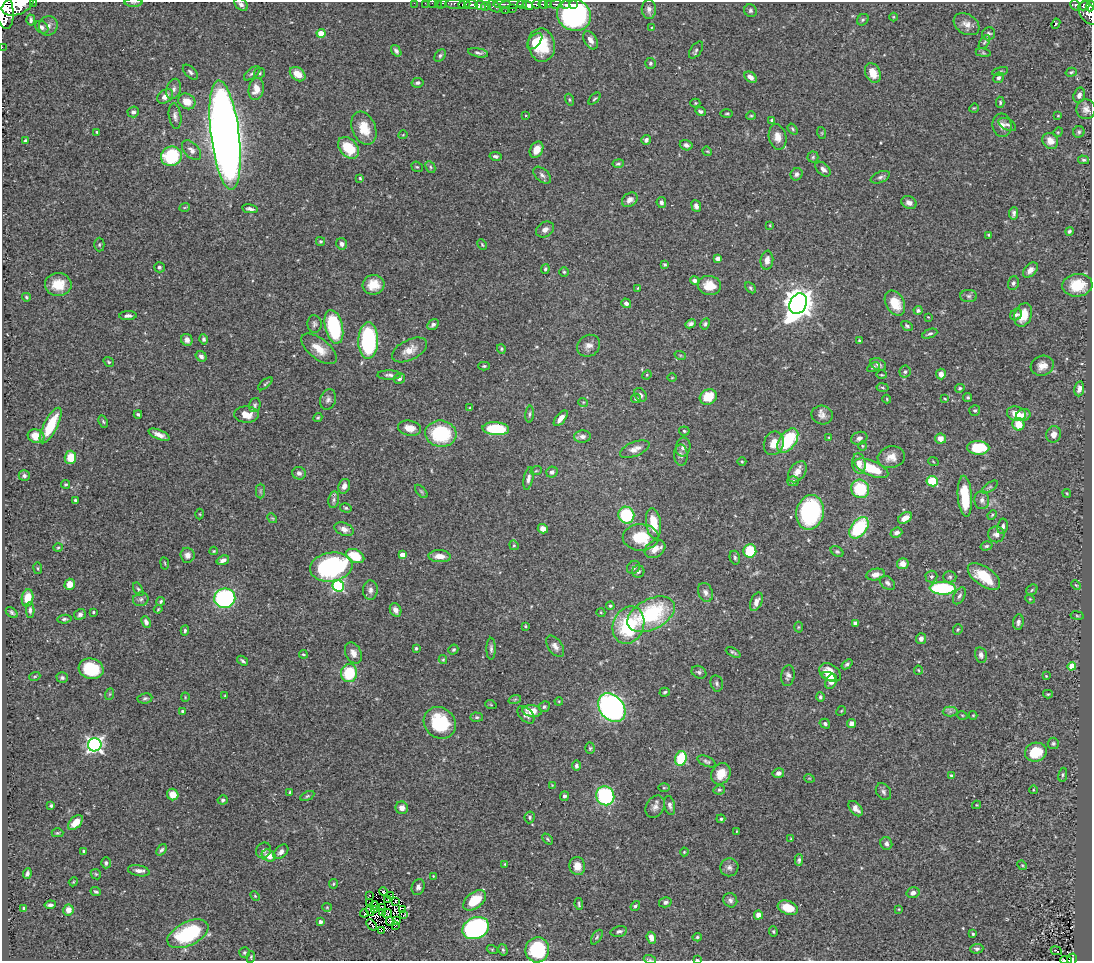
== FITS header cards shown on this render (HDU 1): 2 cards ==
NAXIS1  =                 1090
NAXIS2  =                  959

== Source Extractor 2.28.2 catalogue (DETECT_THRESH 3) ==
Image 1090 x 959 px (HDU 1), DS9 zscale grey, 1 PNG px = 1 image px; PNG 1094 x 963 px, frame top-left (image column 1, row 959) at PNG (2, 2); each listed source drawn as its Kron ellipse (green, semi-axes under 4 px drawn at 4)
Background 0.552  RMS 0.025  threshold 0.0758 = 3 sigma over >= 5 px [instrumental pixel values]
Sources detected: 488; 2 with non-positive FLUX_AUTO (blend fragments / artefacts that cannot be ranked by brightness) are neither listed nor drawn; the other 486 listed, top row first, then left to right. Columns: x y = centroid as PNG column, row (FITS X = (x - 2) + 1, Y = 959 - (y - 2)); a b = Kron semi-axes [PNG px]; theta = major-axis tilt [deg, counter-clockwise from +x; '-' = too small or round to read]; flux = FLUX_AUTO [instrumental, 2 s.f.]
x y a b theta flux
34 2 3 2 - 38
133 3 9 4 0 3
414 3 2 2 - 11
425 3 2 2 - 7.8
432 3 2 2 - 9.6
438 3 2 2 - 14
241 4 7 5 -43 6.4
442 4 5 3 - 38
455 4 10 4 -2 380
464 4 6 3 8 320
502 4 8 2 -1 250
512 4 12 4 5 320
522 4 5 3 - 620
536 4 4 3 - 380
543 4 5 3 - 460
549 4 3 3 - 220
556 4 6 3 1 210
573 4 3 3 - 19
17 5 16 9 22 3800
471 5 6 4 -8 500
480 5 5 3 - 150
565 5 3 2 - 120
1075 5 6 4 -57 170
1085 5 5 3 - 250
486 6 5 3 - 100
494 6 8 4 -35 110
528 6 5 4 - 940
1090 6 5 3 - 270
512 9 3 2 - 140
649 9 9 7 -88 7.4
4 10 19 9 -83 4200
505 11 2 2 - 6.5
750 11 6 6 - 4
1088 13 13 8 -57 580
574 15 17 16 - 350
893 17 4 3 - 1.4
31 20 5 3 - 4.4
863 20 6 5 - 3.2
966 24 14 9 -31 13
1056 24 5 4 - 1.7
48 26 10 9 - 8.5
42 27 7 5 -40 5.7
652 27 4 2 - 1.2
321 33 4 4 - 42
989 34 7 6 - 4.2
591 40 10 6 -58 8.8
535 41 10 5 49 13
984 42 8 4 55 2.9
542 45 17 13 -81 66
2 47 2 2 - 7.9
696 50 10 5 54 3.7
396 51 6 4 -53 4.3
478 53 10 4 -11 5
983 53 7 4 -9 2.3
440 55 7 5 51 3.3
650 63 5 5 - 3.1
1000 71 8 3 14 2.3
190 72 9 5 -44 4.5
1071 72 6 3 17 2.3
252 73 10 5 39 4.2
259 73 5 5 - 2.7
873 73 10 7 -62 26
298 74 9 6 -37 23
750 77 7 5 -38 9.3
998 78 5 5 - 3.8
418 83 6 4 12 3.9
174 89 10 7 72 7.2
256 89 11 7 78 20
1079 95 8 5 75 6.4
165 96 9 6 37 14
594 99 7 3 44 2.2
569 100 6 4 -72 2.2
187 101 9 7 -30 20
1000 102 6 4 -88 2.8
695 103 5 4 - 1.9
974 108 5 4 - 1.7
1086 109 10 9 - 9.4
700 111 5 4 - 4
133 112 5 5 - 5.5
727 113 6 3 1 2.1
526 115 3 2 - 1.2
175 116 13 6 -82 7.2
751 116 5 4 - 2
1058 116 4 3 - 1.4
772 120 4 3 - 2.2
1002 125 11 9 -84 11
1007 125 9 5 -28 4.9
364 128 17 11 -67 36
793 129 6 4 -52 2.2
97 132 3 3 - 2.1
1058 132 5 4 - 1.7
1079 132 6 5 - 3.1
822 133 6 3 -72 1.9
225 135 55 14 -83 3100
403 135 4 3 - 1.2
778 137 13 9 -80 15
646 140 5 4 - 5.1
25 141 4 3 - 4
1050 141 8 7 - 15
686 145 6 5 - 6.1
348 148 12 8 -46 54
192 150 12 7 -46 9
536 150 8 6 62 16
707 151 5 4 - 1.7
171 156 10 9 - 100
495 156 6 4 -12 3.9
813 157 5 5 - 2.8
1084 160 5 4 - 3
618 164 5 4 - 2.8
417 167 6 5 - 2.3
430 167 6 4 -64 2.9
823 169 9 5 -42 7.5
797 174 6 5 - 4.9
542 175 10 6 -44 6.1
880 177 10 5 22 4.7
360 178 4 4 - 2
630 200 8 6 38 8.3
661 202 5 5 - 5.1
909 203 8 6 -26 9.6
696 206 6 4 -69 6
185 207 5 3 - 1.6
250 209 8 4 -9 5.1
1014 213 6 4 84 4.4
770 225 4 2 - 1.3
545 229 9 7 29 7.8
1069 231 4 3 - 2.8
989 235 4 3 - 1.9
321 241 4 4 - 2.6
342 244 6 5 - 5.4
99 245 7 5 88 2.9
482 245 5 3 - 1.8
718 259 4 4 - 7.2
767 260 9 6 83 11
665 264 4 3 - 2.4
159 267 5 5 - 3.4
545 269 5 4 - 2.9
1030 270 9 5 45 9.4
564 272 5 4 - 2.4
694 280 4 4 - 4.9
1013 283 7 5 71 3.9
58 284 13 11 -1 31
374 285 11 10 - 24
709 285 12 9 -9 29
1077 285 15 11 5 51
638 288 3 3 - 2.1
750 288 6 4 -42 3
969 296 8 6 -1 4.8
26 297 4 3 - 2.5
626 303 5 4 - 6.3
895 303 13 9 -60 32
798 304 11 8 64 2600
918 310 4 4 - 3.5
1016 315 6 5 - 4.4
1023 315 12 8 69 31
128 316 9 4 3 5.4
928 317 3 2 - 1.2
314 324 9 7 -86 4.8
690 324 5 4 - 5
705 324 6 4 61 3.3
433 325 6 4 44 4.7
907 326 6 4 -29 3
334 327 17 9 -77 150
930 334 8 3 21 3.3
204 339 5 4 - 3.3
187 340 6 5 - 7.1
368 341 18 10 89 190
859 341 3 2 - 1.8
589 346 12 10 34 12
319 349 21 10 -38 29
501 349 5 4 - 2.2
410 350 19 10 26 21
680 355 6 3 -18 1.8
201 356 6 5 - 6.5
109 362 5 4 - 2.2
878 364 8 5 -25 5.7
484 366 6 4 0 2.5
1042 366 12 10 19 15
873 367 7 4 28 2.6
905 372 6 5 - 3.9
941 374 5 5 - 11
389 375 12 4 -1 5.4
647 375 5 4 - 1.9
882 375 5 3 - 1.8
399 378 6 5 - 5.1
672 378 5 3 - 1.5
265 384 8 3 41 2.5
882 388 6 3 -10 2.2
960 388 5 4 - 2.3
1079 389 7 5 81 8.4
640 395 7 5 -55 5.2
708 397 9 7 28 39
968 397 4 4 - 2.6
636 398 5 4 - 3
328 399 10 7 71 6.5
887 399 4 4 - 1.8
945 399 3 2 - 1.4
583 402 5 3 - 1.4
255 405 7 5 76 3.3
470 408 3 3 - 1.5
975 410 5 5 - 3
138 414 4 3 - 2.9
530 414 8 3 85 2.9
1016 414 9 7 -17 22
246 415 12 8 -3 20
822 415 11 9 -12 9.3
1023 415 7 6 - 11
318 418 5 4 - 2.2
561 418 9 4 50 13
103 422 6 4 -63 2.4
1018 424 6 6 - 28
51 425 20 6 63 58
410 428 11 7 -12 17
496 429 13 6 -3 87
684 431 5 4 - 2.6
441 434 16 13 -7 120
1054 434 8 7 - 11
159 435 11 4 -22 10
36 436 8 6 -20 21
582 436 8 6 3 7.9
829 437 4 2 - 1.3
859 438 8 6 21 5.1
940 439 5 5 - 15
788 440 14 8 54 120
774 443 12 10 67 22
862 446 5 3 - 1.6
683 447 9 7 79 6.7
978 448 11 7 -1 61
635 449 16 7 22 12
681 455 10 6 -87 5.6
70 457 7 6 - 31
891 457 14 10 13 17
742 461 4 3 - 1.5
933 461 5 3 - 1.5
859 464 10 6 -83 16
871 468 18 7 -22 59
536 471 6 3 18 1.6
552 472 6 5 - 5.5
797 472 12 7 53 14
299 473 7 6 - 6.6
24 476 5 5 - 3.9
528 479 11 4 79 6.4
793 481 6 5 - 3.8
932 481 6 5 - 58
66 484 4 4 - 2.6
344 486 7 5 70 7.9
990 487 9 4 33 3.2
860 489 9 9 - 73
260 491 7 4 89 3.6
421 491 8 4 -48 2.8
1067 493 4 3 - 1.5
965 496 20 7 -85 51
75 500 3 3 - 2.7
334 500 8 5 81 4.9
982 500 9 7 -87 6.5
346 508 6 4 -15 2.6
810 512 17 13 78 210
200 514 5 3 - 1.6
626 515 8 8 - 100
992 515 5 3 - 1.7
272 518 5 4 - 1.8
905 518 8 5 32 13
653 523 15 7 -82 35
1003 526 8 5 81 4.5
859 528 12 7 53 120
344 529 10 6 -21 10
543 529 5 4 - 12
896 533 6 5 - 6.9
996 534 8 8 - 8.5
641 537 18 13 -1 57
514 545 5 4 - 2.3
986 546 6 4 16 2.6
58 548 5 3 - 1.8
655 549 11 8 32 14
214 551 4 3 - 1.9
750 551 6 6 - 66
837 551 7 4 -35 2.9
187 555 7 7 - 10
402 555 4 4 - 25
355 556 10 6 -27 47
440 556 11 6 -3 18
735 558 7 5 -76 3.8
223 560 6 4 19 6.6
165 563 6 3 -81 1.7
903 564 6 5 - 14
331 567 21 14 9 280
633 567 7 6 - 4.9
38 568 5 3 - 1.7
638 572 6 6 - 3.7
876 574 9 5 11 11
931 576 6 6 - 3.3
984 576 18 9 -36 50
950 577 6 5 - 3.7
887 583 8 6 -38 5.4
70 584 5 5 - 17
1076 585 5 3 - 1.7
338 586 6 5 - 190
943 588 13 6 -1 130
138 589 7 4 -59 2.5
370 590 10 7 87 8
1032 590 6 5 - 2.6
705 592 10 7 -67 7.6
959 596 9 5 62 4.7
28 598 9 6 82 31
225 598 10 9 - 240
141 599 8 7 - 4.8
1030 599 5 4 - 1.7
161 601 4 4 - 2.9
756 602 10 5 65 10
610 606 4 4 - 2.4
158 609 4 3 - 1.8
30 610 8 4 -87 4.4
396 610 7 5 -63 8.5
93 612 3 2 - 1.8
12 613 7 4 -40 3.1
601 613 4 3 - 1.3
80 614 6 5 - 4.7
651 614 26 15 27 150
1077 616 6 3 -9 1.9
64 619 7 4 5 3
146 622 6 4 -64 5.3
1018 622 8 5 84 5.7
855 623 4 4 - 6.8
628 625 19 15 69 130
525 626 3 3 - 1.8
798 627 5 3 - 1.7
185 630 5 4 - 3.3
958 630 5 4 - 2.4
921 639 5 5 - 7.2
555 646 12 7 -54 9
416 648 4 3 - 2.3
491 649 11 4 -90 5.1
453 650 5 4 - 2.8
733 652 8 3 -27 2.9
353 653 11 7 -64 12
303 654 4 3 - 2.1
981 655 8 5 -78 5.8
443 660 4 4 - 1.8
243 661 6 3 -35 3.1
847 664 6 4 39 3.6
1072 666 4 4 - 35
91 669 12 10 -15 74
918 670 4 4 - 1.7
699 672 8 6 -30 4.1
349 673 9 8 - 69
830 673 12 8 -34 25
35 676 6 3 19 2
788 676 10 6 83 6
1046 676 3 2 - 1.3
829 677 7 3 -19 8.4
62 678 6 5 - 3.3
831 681 8 5 67 16
717 683 8 6 -78 4.3
665 692 5 4 - 2.4
110 694 6 4 70 2.1
1048 694 5 4 - 2.1
225 695 4 2 - 1.3
185 697 4 3 - 1.4
820 697 5 4 - 3.2
145 698 7 5 9 3.4
515 699 6 4 19 2.7
559 701 4 3 - 1.5
491 705 6 3 -19 1.6
544 707 6 5 - 3.2
612 708 16 12 -50 540
183 711 3 3 - 3.8
532 711 9 6 -8 25
841 711 5 4 - 2
950 711 7 5 1 4.1
526 715 10 6 -46 6
962 715 5 3 - 1.6
973 715 4 4 - 1.6
477 717 6 4 -3 3.1
440 723 17 15 -44 89
851 723 5 4 - 8
825 724 5 4 - 3.8
1053 743 6 5 - 3
95 745 7 6 - 560
590 748 5 4 - 2.6
1036 752 11 9 15 48
681 759 7 5 69 84
707 761 10 5 -24 4
576 766 5 4 - 4.3
778 773 6 5 - 6.6
721 774 11 9 59 26
1063 775 7 4 80 2.8
952 776 4 3 - 4.7
809 778 5 3 - 1.3
552 785 3 3 - 1.1
664 788 6 4 0 1.9
719 790 6 4 12 2.6
1033 790 4 3 - 1.3
290 792 4 2 - 1.5
883 792 9 6 -53 5.3
173 794 6 5 - 21
307 796 7 4 27 2.7
564 796 5 4 - 3.5
605 796 9 9 - 160
223 800 5 4 - 3.1
670 805 9 5 -78 5.7
977 805 4 4 - 1.7
51 806 3 3 - 3.5
655 807 12 9 62 9
402 808 6 6 - 10
856 809 9 5 -49 9.5
530 817 6 5 - 2.9
721 819 4 4 - 2.7
75 823 9 5 46 21
736 831 3 2 - 0.95
57 833 6 4 0 2.2
548 839 6 4 -47 2.4
791 839 4 2 - 1.2
886 843 6 6 - 5.3
161 850 6 4 54 3.7
264 850 8 7 - 5.6
84 851 4 3 - 2.1
281 852 9 5 45 6.6
684 852 4 4 - 1.7
269 856 7 5 -27 18
799 860 6 4 87 3.4
106 863 5 5 - 3.6
505 864 3 3 - 1.6
1022 865 5 4 - 1.9
577 866 9 8 - 16
729 867 9 9 - 6.8
139 871 11 5 -10 7.6
27 873 5 3 - 4
96 874 6 4 -44 2.4
433 876 3 2 - 1.2
73 882 4 3 - 1.5
333 884 5 4 - 2
418 887 8 6 70 5.7
96 892 5 3 - 2.5
383 892 4 2 - 3.9
913 893 6 5 - 7.4
255 896 5 3 - 1.9
369 896 3 2 - 1.3
391 896 2 2 - 1.4
388 900 2 2 - 2.3
475 900 13 8 38 45
730 900 7 6 - 5.6
395 901 4 3 - 1.6
370 902 2 2 - 0.086
665 902 6 5 - 4.4
579 904 6 3 -82 2.9
50 905 5 3 - 4.3
374 906 4 2 - 1.5
635 906 5 4 - 3.1
327 907 4 4 - 1.7
383 907 3 2 - 1
788 908 10 6 -20 32
24 909 4 3 - 4.4
403 909 4 2 - 1.5
899 909 4 3 - 1.3
68 910 5 5 - 14
370 910 5 2 - 2.3
375 910 2 2 - 1.7
383 912 3 2 - 1.7
364 913 4 2 - 1.6
387 913 4 4 - 1.2
403 915 3 2 - 1.3
758 915 5 4 - 11
397 920 4 2 - 2.9
390 921 4 3 - 1.5
320 922 4 3 - 8
371 925 6 2 -48 0.36
396 925 3 2 - 1.5
476 928 14 10 25 440
381 930 3 2 - 250
619 931 8 5 13 4.3
773 932 5 4 - 2.1
188 934 22 12 26 130
973 934 3 3 - 2.5
597 937 8 4 57 3.1
697 937 4 4 - 2.4
651 938 6 4 -69 12
492 949 5 3 - 1.6
977 949 6 5 - 4.3
503 950 6 4 -74 2.4
537 950 12 12 - 130
1056 951 6 2 -25 2.1
244 953 5 5 - 2.6
251 957 6 4 82 2.2
1072 959 6 4 74 81
650 960 6 4 -20 2.3
697 960 3 2 - 1.6
1066 960 6 2 -2 19
At the frame edge (FLAGS 8, measured only in part): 16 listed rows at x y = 34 2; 133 3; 414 3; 425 3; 432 3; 438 3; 241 4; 442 4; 17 5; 1090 6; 4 10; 2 47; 1072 959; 650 960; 697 960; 1066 960
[2 non-positive-flux detections neither listed nor drawn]